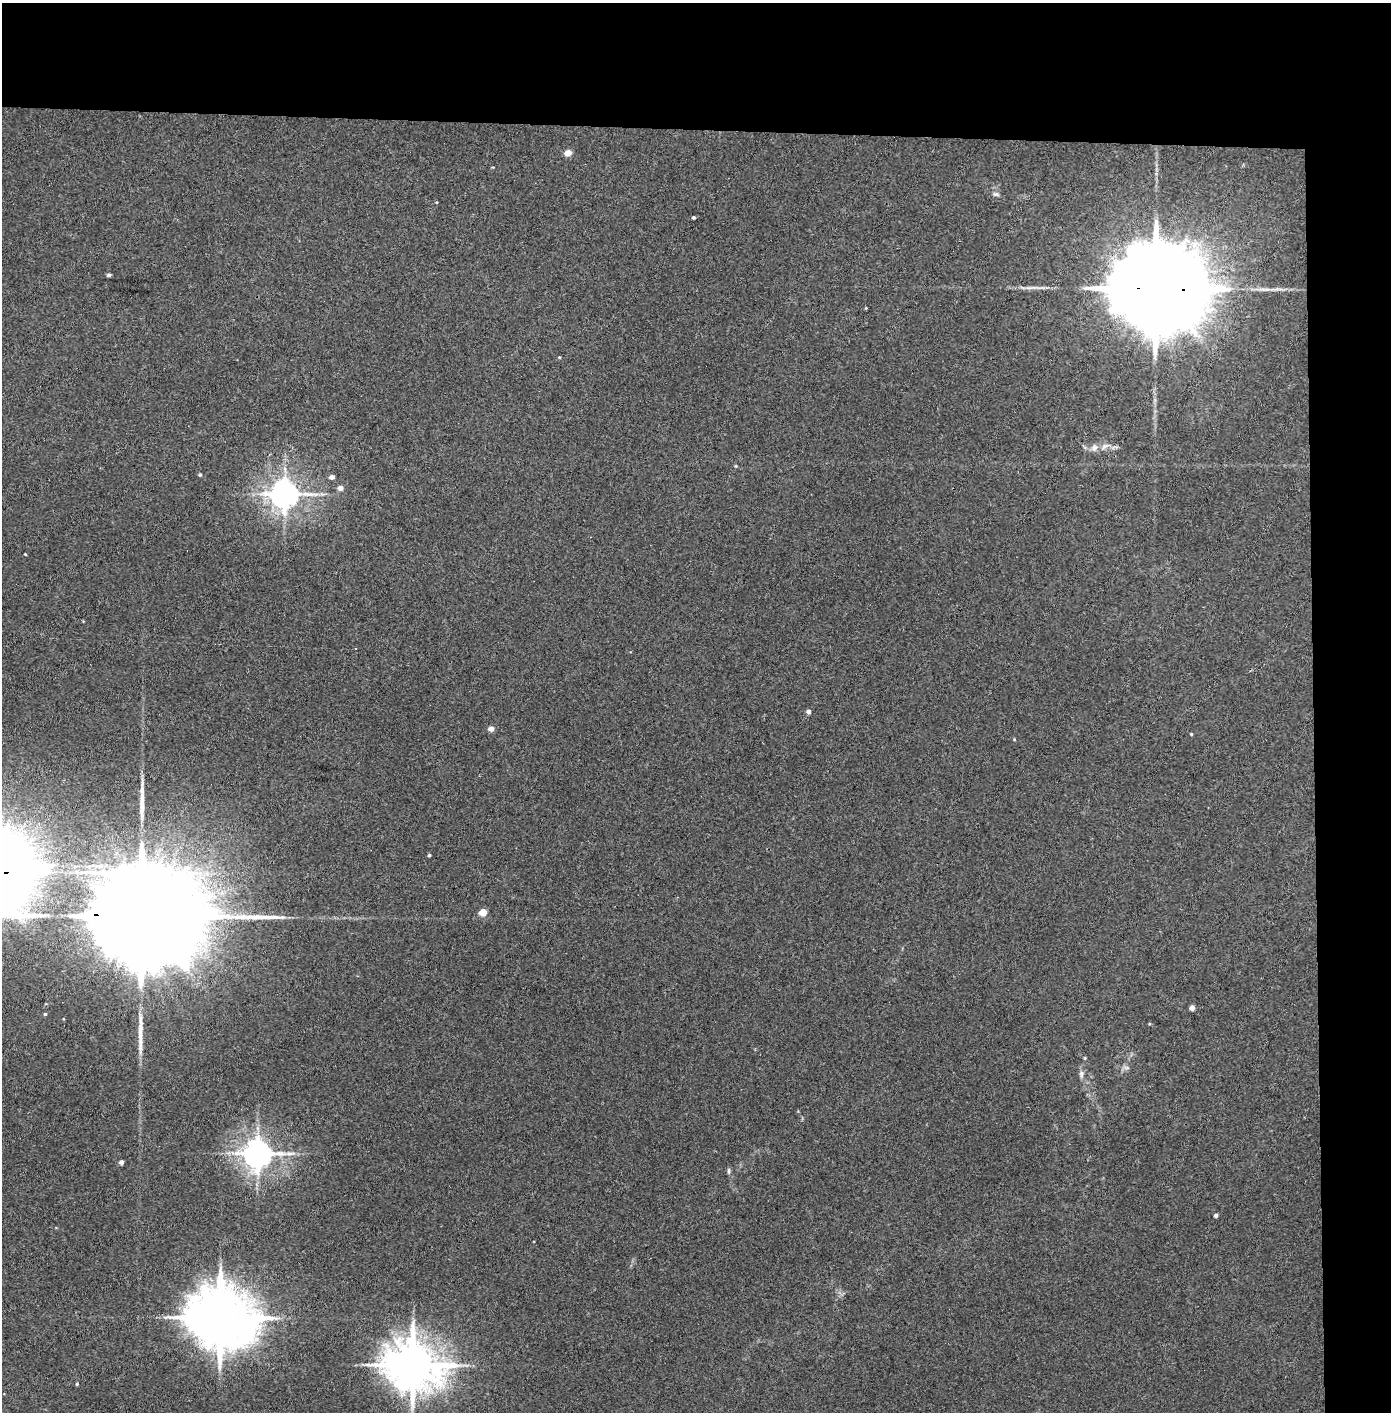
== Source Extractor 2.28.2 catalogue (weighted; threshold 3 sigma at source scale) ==
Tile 3 of 3 x 3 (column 3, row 1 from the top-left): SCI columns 2857-4245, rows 2825-4234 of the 4323 x 4241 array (HDU 1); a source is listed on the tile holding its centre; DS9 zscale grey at full resolution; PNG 1393 x 1414 px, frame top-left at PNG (2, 3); no overlay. Shown black and unused: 14% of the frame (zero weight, under 3 of 4 exposures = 6% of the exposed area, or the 3 px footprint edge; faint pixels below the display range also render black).
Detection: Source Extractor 2.28.2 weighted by HDU 2 'WHT'; one run over the whole footprint, this tile lists its part. Background 0.045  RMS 0.0057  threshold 0.0257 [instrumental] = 3 sigma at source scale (4.5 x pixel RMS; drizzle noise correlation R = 1.50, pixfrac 1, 0.05/0.05 arcsec/px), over >= 5 px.
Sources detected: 36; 1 cosmic-ray / hot-pixel residue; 2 long thin detections or spike segments (spike, bleed or trail) — not listed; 1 inside a brighter listed object's ellipse — not listed separately; the other 32 listed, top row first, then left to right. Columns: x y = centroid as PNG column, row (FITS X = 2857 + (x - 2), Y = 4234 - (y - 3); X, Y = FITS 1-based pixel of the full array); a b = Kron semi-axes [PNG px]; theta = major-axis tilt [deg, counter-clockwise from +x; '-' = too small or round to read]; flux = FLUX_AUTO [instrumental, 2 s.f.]
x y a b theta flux
568 153 5 4 - 8.3
493 167 4 3 - 0.42
996 194 9 5 -7 1.4
694 217 3 3 - 0.98
109 275 4 3 - 1.3
1157 289 35 19 -2 21000
559 357 4 3 - 0.47
1105 446 14 6 27 3
736 466 4 4 - 0.56
200 475 5 4 - 0.86
332 477 5 4 - 3
340 488 5 5 - 3.5
284 494 9 8 - 870
25 554 3 2 - 0.45
808 712 4 4 - 2.3
491 729 5 5 - 3.8
1191 734 3 3 - 0.58
1014 739 4 3 - 0.5
429 855 4 3 - 0.87
483 912 5 5 - 11
141 916 65 20 -2 45000
1192 1008 4 4 - 3.8
45 1014 4 4 - 0.69
1127 1068 8 3 -18 1.1
1081 1074 10 6 89 2
257 1153 9 8 - 900
121 1162 4 4 - 2.3
729 1171 9 4 90 1.1
1216 1215 4 4 - 1.4
220 1318 18 15 -11 4800
412 1365 15 13 -15 2800
77 1384 4 4 - 0.57
Overlapping masked pixels (flux is a lower limit): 2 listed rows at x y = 1157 289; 141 916
Isophote crosses this tile's border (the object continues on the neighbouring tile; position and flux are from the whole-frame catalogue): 1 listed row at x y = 141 916